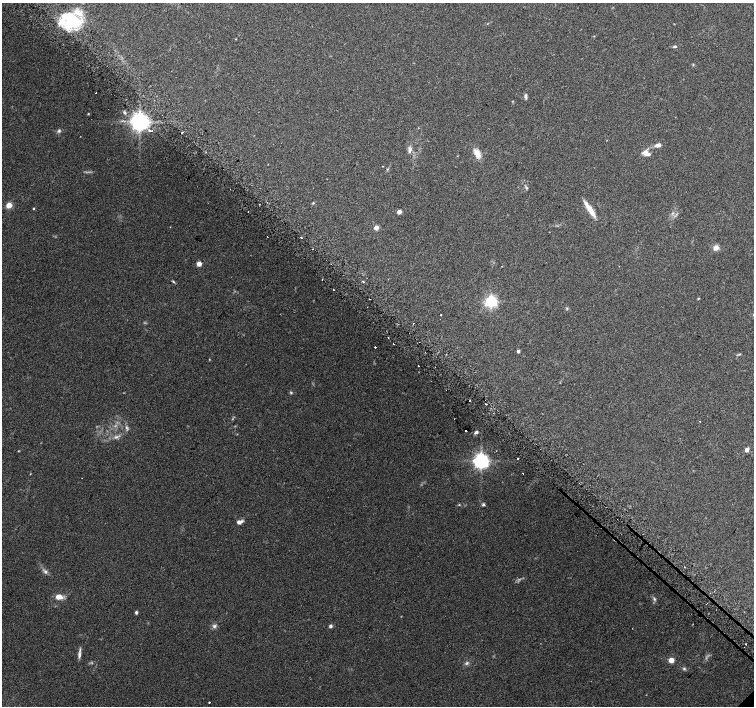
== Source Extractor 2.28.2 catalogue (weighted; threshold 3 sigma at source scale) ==
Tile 11 of 4 x 4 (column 3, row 3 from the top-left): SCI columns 3033-4536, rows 1595-3002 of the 6070 x 6070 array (HDU 1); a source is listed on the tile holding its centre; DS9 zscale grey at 2 x 2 block average (1 PNG px = mean of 2 x 2 image px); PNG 756 x 708 px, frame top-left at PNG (2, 3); no overlay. Shown black and unused: <1% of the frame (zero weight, under 2 of 3 exposures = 2% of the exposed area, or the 3 px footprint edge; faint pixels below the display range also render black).
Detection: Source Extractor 2.28.2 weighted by HDU 2 'WHT'; one run over the whole footprint, this tile lists its part. Background 0.118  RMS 0.0099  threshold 0.0445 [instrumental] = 3 sigma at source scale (4.5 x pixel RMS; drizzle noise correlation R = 1.50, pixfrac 1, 0.0396/0.0396 arcsec/px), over >= 5 px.
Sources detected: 78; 3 too faint to see at this stretch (2 x 2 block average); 4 cosmic-ray / hot-pixel residue — not listed; the other 71 listed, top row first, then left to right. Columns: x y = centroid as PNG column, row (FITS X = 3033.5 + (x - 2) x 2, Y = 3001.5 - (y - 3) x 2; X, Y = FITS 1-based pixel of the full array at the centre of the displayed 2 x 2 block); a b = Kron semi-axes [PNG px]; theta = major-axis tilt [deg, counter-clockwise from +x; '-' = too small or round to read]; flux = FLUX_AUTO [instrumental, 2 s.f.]
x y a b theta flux
70 20 21 18 -53 130
236 39 2 2 - 1.1
675 46 4 3 - 3.3
96 93 2 2 - 1.2
525 97 7 3 -82 4.8
125 112 5 4 - 5.2
88 114 3 2 - 1.7
140 122 5 5 - 1800
59 131 5 4 - 4.3
150 131 3 2 - 8.4
182 133 2 2 - 30
658 145 7 4 14 12
410 150 8 4 78 8.1
477 153 9 5 -63 24
646 153 9 5 -24 17
387 169 3 2 - 1.8
313 203 3 2 - 1.8
259 204 2 2 - 1.1
9 205 3 3 - 53
34 208 3 2 - 1.9
591 210 19 5 -56 28
248 212 2 2 - 2.6
399 212 3 3 - 20
672 213 4 2 - 2.2
376 228 3 3 - 34
301 238 2 2 - 11
716 248 6 5 - 13
313 249 2 2 - 12
199 264 3 3 - 29
363 282 2 2 - 3.4
333 290 2 2 - 1.2
698 298 3 2 - 1.5
370 299 2 2 - 2.7
491 301 4 4 - 440
567 309 4 3 - 2.2
441 315 2 2 - 3.9
413 323 2 2 - 2.2
388 338 2 2 - 1.1
394 344 2 2 - 4.1
375 347 2 2 - 4.2
518 351 3 2 - 6.4
739 354 3 2 - 1.9
419 366 2 2 - 7.2
291 393 4 2 - 2
486 404 2 2 - 4.4
454 419 2 2 - 3.4
700 421 2 2 - 2.4
127 428 7 3 -60 4.2
466 431 2 2 - 7.8
476 432 5 4 - 5.1
116 437 7 4 17 6.6
747 450 3 3 - 22
18 451 3 2 - 1.2
517 458 2 2 - 4.7
481 461 4 4 - 1000
523 473 2 2 - 6.1
30 474 2 2 - 0.99
483 505 5 3 - 3.2
240 522 8 4 19 9.1
45 572 5 5 - 5.8
59 597 7 5 -6 20
654 599 5 3 - 3.5
136 612 3 3 - 4.3
214 626 5 5 - 5.7
330 626 3 3 - 6.7
745 644 2 2 - 4.2
79 654 13 3 82 8.5
671 660 3 3 - 44
467 663 5 4 - 4.1
684 669 4 4 - 3.2
209 702 2 2 - 1.9
Diffuse or blended objects may show on this block-average render without a row.